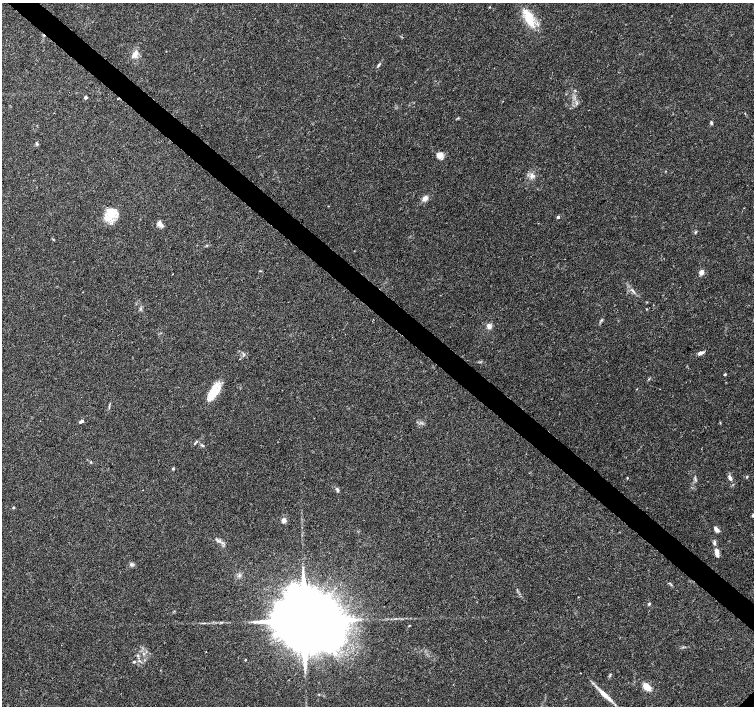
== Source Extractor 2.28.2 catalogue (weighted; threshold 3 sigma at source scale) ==
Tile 11 of 4 x 4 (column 3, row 3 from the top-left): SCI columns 3008-4510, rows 1575-2982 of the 6020 x 6029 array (HDU 1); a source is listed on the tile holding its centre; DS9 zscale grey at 2 x 2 block average (1 PNG px = mean of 2 x 2 image px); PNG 756 x 708 px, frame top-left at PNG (2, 3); no overlay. Shown black and unused: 4% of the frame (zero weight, under 3 of 4 exposures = <1% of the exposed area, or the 3 px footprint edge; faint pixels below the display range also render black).
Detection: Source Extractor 2.28.2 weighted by HDU 2 'WHT'; one run over the whole footprint, this tile lists its part. Background 0.0514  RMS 0.0037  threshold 0.0167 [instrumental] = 3 sigma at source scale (4.5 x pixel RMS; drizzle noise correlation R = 1.50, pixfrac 1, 0.0396/0.0396 arcsec/px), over >= 5 px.
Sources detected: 50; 1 inside a brighter object's white glare — not listed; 2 inside a brighter listed object's ellipse — not listed separately; the other 47 listed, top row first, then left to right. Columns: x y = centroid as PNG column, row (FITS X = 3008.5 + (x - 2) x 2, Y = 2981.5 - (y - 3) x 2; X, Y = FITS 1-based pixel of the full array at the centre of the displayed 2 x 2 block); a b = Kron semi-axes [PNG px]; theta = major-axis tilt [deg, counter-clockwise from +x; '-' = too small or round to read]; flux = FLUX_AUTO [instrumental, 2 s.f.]
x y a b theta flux
529 18 26 9 -65 21
135 54 9 6 51 5.9
379 65 6 3 61 1.4
69 92 2 2 - 0.7
85 97 2 2 - 3.8
711 123 4 3 - 1.3
37 143 5 3 - 1.3
439 155 10 7 29 4.7
533 176 6 4 -4 2.7
425 198 7 5 45 4.3
110 214 20 11 53 17
558 217 2 2 - 2.6
160 224 8 5 -53 4.6
701 272 5 4 - 5.1
633 291 10 2 -52 1.7
601 320 4 3 - 1
489 326 7 6 - 3.8
700 353 9 3 21 2.9
243 354 4 2 - 0.81
725 374 2 2 - 1.5
215 392 21 11 75 16
81 421 6 3 33 1.7
196 442 5 3 - 1.1
202 445 5 2 - 0.73
91 462 3 2 - 0.63
173 468 3 3 - 1.3
627 478 3 2 - 0.49
730 478 7 4 -60 2.7
143 490 2 2 - 0.32
337 490 6 4 -73 1.4
13 507 3 3 - 0.91
284 520 4 4 - 4.1
716 530 8 4 -48 3.1
218 541 4 2 - 1.4
714 543 6 4 -57 1.9
717 554 7 4 -73 4.1
131 564 5 5 - 1.9
649 604 4 3 - 1.2
304 621 19 14 38 17000
409 625 3 2 - 0.55
138 655 3 2 - 0.79
245 660 3 2 - 0.58
134 662 4 3 - 0.75
580 673 2 2 - 0.43
610 674 5 2 - 0.89
647 687 7 5 -37 10
605 695 25 5 -42 10
Diffuse or blended objects may show on this block-average render without a row.